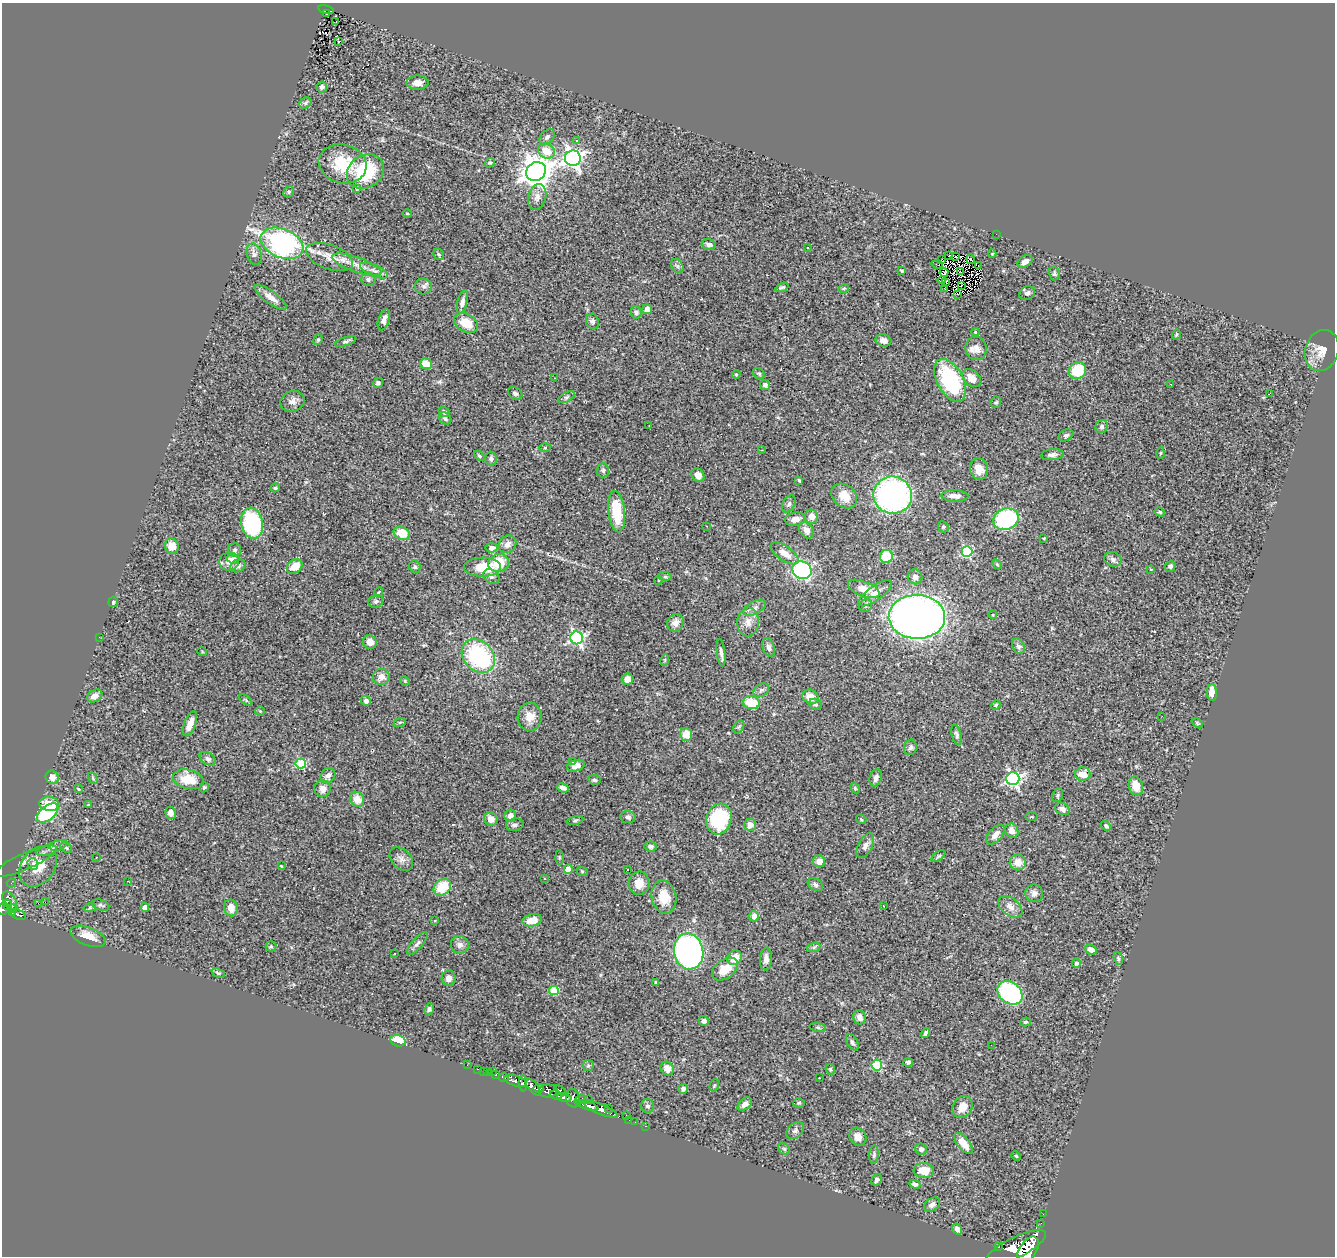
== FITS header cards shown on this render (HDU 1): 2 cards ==
NAXIS1  =                 1333
NAXIS2  =                 1254

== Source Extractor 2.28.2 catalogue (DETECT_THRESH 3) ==
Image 1333 x 1254 px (HDU 1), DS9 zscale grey, 1 PNG px = 1 image px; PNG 1337 x 1258 px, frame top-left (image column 1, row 1254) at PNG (2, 3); each listed source drawn as its Kron ellipse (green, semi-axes under 4 px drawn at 4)
Background 1.16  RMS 0.05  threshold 0.15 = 3 sigma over >= 5 px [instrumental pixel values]
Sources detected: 337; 1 with non-positive FLUX_AUTO (blend fragments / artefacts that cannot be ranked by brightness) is neither listed nor drawn; the other 336 listed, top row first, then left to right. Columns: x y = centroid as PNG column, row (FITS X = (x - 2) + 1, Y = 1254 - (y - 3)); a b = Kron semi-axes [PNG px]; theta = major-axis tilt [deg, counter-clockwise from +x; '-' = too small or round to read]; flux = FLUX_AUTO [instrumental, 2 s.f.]
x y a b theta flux
326 10 7 4 -16 87
327 13 3 2 - 12
336 22 3 2 - 3.9
339 42 3 3 - 33
418 83 11 7 2 20
322 87 5 5 - 7.9
305 103 6 5 - 6.5
547 137 9 6 46 10
576 141 4 3 - 4.5
546 151 9 7 -27 49
573 158 8 8 - 1400
490 163 5 4 - 5
343 164 24 19 -14 120
536 171 10 9 - 5000
365 172 19 16 35 200
357 189 4 4 - 7
289 192 6 5 - 4.6
537 197 13 9 75 20
407 213 5 3 - 3
996 234 2 2 - 45
282 243 22 14 -23 610
709 245 7 5 -15 11
808 248 3 3 - 14
254 254 11 7 -73 14
439 254 6 5 - 6.1
992 254 4 3 - 3.1
949 255 2 2 - 1.8
329 257 25 12 -20 56
956 257 2 2 - 2.2
941 259 3 2 - 2.5
971 259 5 2 - 4.4
1025 261 8 5 31 16
937 264 5 2 - 0.27
357 265 26 7 -19 43
677 266 8 5 -60 8.7
978 266 3 2 - 18
374 271 15 5 -23 18
902 271 4 3 - 3.6
944 272 4 2 - 3.7
960 272 3 2 - 2.1
1054 274 7 5 -77 6.1
368 279 7 7 - 8.7
942 280 4 2 - 4.7
946 283 2 2 - 2.6
961 285 3 2 - 3.3
424 286 8 8 - 11
782 287 7 3 21 6.2
844 288 5 3 - 3.2
944 288 3 2 - 2.4
1027 293 8 6 24 12
957 294 2 2 - 1.8
271 297 19 6 -35 26
462 302 12 5 78 15
647 309 5 5 - 36
636 312 6 5 - 8.7
384 320 11 5 72 18
592 321 8 6 -73 11
466 323 13 9 -26 67
975 332 4 4 - 3.2
1176 334 5 3 - 3.6
318 340 6 4 67 4.4
883 340 8 6 -16 17
345 342 11 4 17 7.5
976 349 12 10 -75 23
1322 350 21 16 72 46
426 364 6 5 - 45
1078 371 9 8 - 100
736 374 4 4 - 3.4
759 374 6 5 - 5.4
554 378 3 2 - 3.9
972 378 10 7 -44 35
950 380 23 13 -61 290
378 383 5 5 - 8.1
1171 384 3 2 - 4.1
765 385 5 5 - 11
515 393 8 5 -26 8.3
1270 393 3 2 - 33
567 397 9 4 27 6.6
293 401 12 10 20 20
996 402 6 5 - 5.6
444 412 5 5 - 11
445 418 7 5 -39 7.3
649 426 2 2 - 2.5
1102 427 7 6 - 7.4
1066 435 8 5 27 7.8
545 448 6 4 2 3.9
762 450 3 3 - 1.9
1160 453 5 3 - 3.3
1052 455 11 5 6 12
479 456 6 4 -40 4.7
491 459 7 5 -85 8.3
979 469 10 9 - 42
603 470 7 6 - 8.3
698 475 7 6 - 27
799 480 3 3 - 4
275 488 5 4 - 4.8
893 495 19 18 - 790
844 496 14 11 -41 44
955 496 13 5 -1 20
789 504 9 6 60 8
617 512 21 8 -84 120
1160 512 5 4 - 4.5
811 517 7 7 - 18
795 519 10 6 9 21
1006 519 13 10 21 340
252 523 15 11 -78 290
707 526 2 2 - 2.1
943 527 6 5 - 4.5
806 530 9 6 -55 21
402 533 8 6 -27 70
1044 538 3 3 - 3.3
508 544 9 8 - 19
172 546 8 7 - 34
492 548 6 4 5 17
235 550 6 6 - 8.3
967 551 5 5 - 310
785 553 16 7 -35 28
886 557 7 6 - 120
233 559 6 5 - 9.4
1113 559 9 7 -20 12
229 561 10 9 - 25
499 563 10 9 - 81
997 564 5 4 - 4.1
238 566 8 6 23 15
295 566 8 6 37 47
1170 566 6 5 - 8.4
415 567 6 5 - 7.1
482 567 18 9 1 86
1151 569 3 2 - 2
802 570 10 8 -27 400
491 577 8 6 -36 9.6
665 577 6 4 -1 6
915 577 7 7 - 12
658 580 4 3 - 2.9
864 589 17 7 -21 36
379 592 5 3 - 3
875 593 20 7 36 27
376 601 7 6 - 8.2
113 602 5 4 - 5.3
865 606 7 6 - 8.2
755 608 12 6 28 15
993 615 4 3 - 2.5
917 617 28 22 -2 2600
748 622 14 11 85 31
675 623 9 8 - 25
99 637 2 2 - 18
577 638 6 6 - 680
370 642 7 6 - 22
1018 646 8 6 -61 10
769 647 10 6 -70 12
202 651 5 3 - 2.7
721 653 13 4 -84 13
478 656 18 14 -46 350
665 660 6 3 73 3.1
381 677 8 8 - 22
627 679 6 5 - 24
405 681 5 3 - 3.4
761 690 8 6 32 9.1
1212 692 8 5 -89 31
95 696 8 6 29 25
810 697 8 7 - 42
246 700 7 3 -36 4.2
366 701 5 5 - 11
751 703 8 6 -11 99
815 704 6 5 - 6.1
996 705 5 4 - 3.7
260 711 4 4 - 3.5
1162 716 3 2 - 2.3
530 717 14 12 87 41
400 722 6 4 18 4.3
1197 723 6 3 -37 3.6
190 724 13 5 68 34
739 727 7 5 59 5.7
686 734 6 6 - 47
957 735 10 4 -76 7.9
910 747 8 6 77 11
208 759 9 6 -31 10
572 762 3 2 - 3.8
301 763 5 5 - 210
576 766 9 5 18 15
1083 774 8 6 7 51
328 776 8 7 - 15
52 777 7 6 - 21
93 778 6 4 -60 4.7
876 778 9 6 75 13
188 779 16 9 -13 74
1013 779 6 6 - 780
594 780 6 5 - 6.6
1136 786 9 7 -76 46
204 787 5 4 - 5.2
563 788 6 4 -23 11
855 788 5 4 - 4.3
79 789 4 3 - 3.6
323 789 8 8 - 21
1058 795 7 5 67 6.8
357 799 8 6 -50 41
49 804 9 7 -7 49
88 805 4 3 - 3.3
1062 809 7 5 -31 14
48 813 12 7 38 240
170 813 6 5 - 15
510 816 6 6 - 19
628 817 7 6 - 9.2
1031 817 6 3 0 3.4
491 819 7 6 - 29
719 819 15 12 74 240
861 819 5 5 - 3.8
575 820 8 3 11 5.3
515 825 9 6 11 11
750 825 6 6 - 29
1106 826 6 4 -44 6.3
1012 831 7 6 - 21
995 835 12 6 49 22
651 846 6 5 - 8.1
865 846 13 7 63 17
52 848 16 5 21 18
66 848 7 4 -38 5.5
938 856 8 4 37 5.5
559 857 7 4 -90 4.3
96 858 3 2 - 4.4
401 859 14 9 -44 19
25 861 34 8 24 41
819 861 6 6 - 24
1018 863 8 8 - 34
33 864 6 5 - 11
38 866 22 16 51 86
281 866 3 2 - 2.9
568 869 4 4 - 34
628 869 3 3 - 6.2
582 871 6 3 -18 3.2
545 879 2 2 - 2.6
128 881 3 2 - 3.3
11 883 4 4 - 3.8
639 883 11 10 - 40
815 884 8 6 -33 8.5
442 887 9 7 41 93
1034 893 9 8 - 13
664 897 17 12 -78 59
10 901 10 6 -59 290
45 902 3 2 - 8.1
38 903 2 2 - 1000
8 905 5 3 - 170
101 905 9 5 -17 7.8
883 906 3 3 - 3.8
90 907 6 4 20 4.7
145 907 4 4 - 20
1010 907 14 8 -36 24
12 908 4 3 - 53
231 908 8 7 - 32
3 909 6 5 - 220
12 912 4 3 - 86
18 914 8 5 -24 96
754 916 5 5 - 19
532 920 10 6 12 44
435 921 4 2 - 2.4
88 936 18 9 -21 49
417 943 14 5 49 12
460 945 9 8 - 14
271 946 5 5 - 4.8
814 947 7 4 18 6.3
1091 950 6 4 -27 21
689 951 18 14 -78 1300
395 953 3 3 - 11
735 958 8 7 - 38
1118 958 7 4 -71 4.9
766 959 11 6 86 17
1076 963 4 4 - 9
725 969 14 9 36 61
218 973 7 4 -21 6
449 978 8 7 - 16
656 982 3 2 - 3.8
554 990 5 4 - 120
1010 993 14 10 -37 390
429 1009 6 4 64 7.6
859 1017 7 6 - 17
704 1021 5 5 - 11
1025 1022 5 4 - 5.5
818 1027 8 4 -9 5.7
925 1033 5 3 - 6.6
398 1041 8 5 -15 77
852 1042 9 5 -60 8
991 1045 2 2 - 11
908 1062 5 4 - 7.5
467 1065 3 2 - 4.3
588 1065 6 5 - 5.4
877 1065 5 5 - 200
477 1069 3 2 - 8.3
667 1069 7 6 - 26
830 1069 5 5 - 4.1
483 1071 2 2 - 3.8
492 1071 3 2 - 4.1
488 1072 3 3 - 20
496 1074 3 3 - 72
504 1078 5 3 - 170
819 1078 3 2 - 6.8
516 1081 12 5 -16 480
523 1083 8 4 -86 250
714 1085 6 4 69 4.3
533 1087 10 4 -53 290
539 1088 5 4 - 140
683 1089 5 5 - 9.2
560 1090 6 4 -33 84
548 1091 9 6 2 480
556 1095 6 3 -20 120
564 1098 7 4 -10 310
573 1098 9 7 -83 320
580 1099 6 4 34 160
589 1099 2 2 - 6.4
799 1103 6 5 - 5.1
745 1104 8 5 41 17
587 1105 11 4 -19 570
647 1106 7 6 - 9.3
962 1107 11 9 60 37
609 1108 2 2 - 5.5
600 1109 19 5 -22 700
626 1115 2 2 - 31
629 1120 2 2 - 3.4
635 1122 2 2 - 5.3
645 1126 3 2 - 11
795 1131 10 7 42 10
858 1137 9 8 - 23
963 1143 13 6 -51 37
784 1149 6 5 - 5
921 1149 6 5 - 12
874 1155 9 4 84 7.1
1016 1156 5 4 - 3.9
924 1170 10 7 -2 50
877 1180 6 5 - 8.6
915 1184 6 4 -24 9.9
932 1205 9 6 36 14
1043 1214 3 2 - 3.1
1041 1223 3 2 - 5.9
957 1229 6 4 -57 12
999 1247 3 2 - 56
1015 1248 33 10 26 3600
1028 1250 15 8 59 2200
At the frame edge (FLAGS 8, measured only in part): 2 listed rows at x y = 3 909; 1028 1250
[1 non-positive-flux detection neither listed nor drawn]